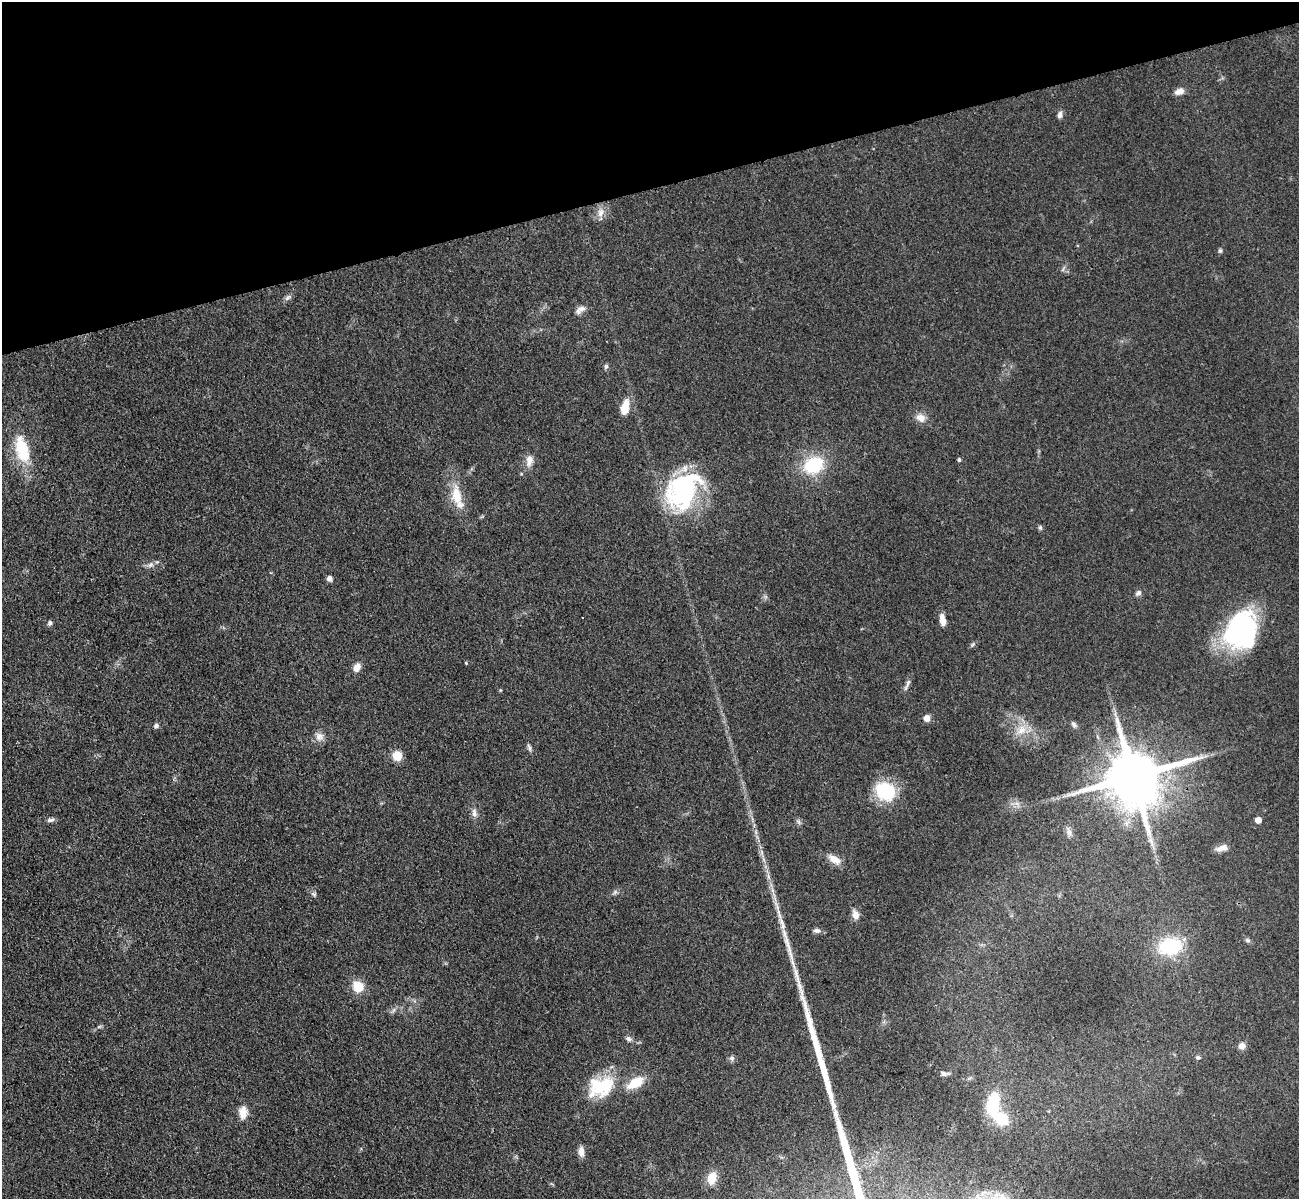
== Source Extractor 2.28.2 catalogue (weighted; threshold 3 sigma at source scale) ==
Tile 3 of 4 x 4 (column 3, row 1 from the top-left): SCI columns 2709-4005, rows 3900-5096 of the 5417 x 5283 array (HDU 1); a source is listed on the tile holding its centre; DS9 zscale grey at full resolution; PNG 1301 x 1201 px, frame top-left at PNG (2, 2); no overlay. Shown black and unused: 16% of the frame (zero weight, under 3 of 4 exposures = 6% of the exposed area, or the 3 px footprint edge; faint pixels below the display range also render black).
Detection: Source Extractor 2.28.2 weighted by HDU 2 'WHT'; one run over the whole footprint, this tile lists its part. Background 0.0437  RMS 0.0057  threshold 0.0256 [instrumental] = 3 sigma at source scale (4.5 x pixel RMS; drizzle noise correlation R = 1.50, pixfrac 1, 0.05/0.05 arcsec/px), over >= 5 px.
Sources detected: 67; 1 inside a brighter object's white glare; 1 long thin detection or spike segment (spike, bleed or trail) — not listed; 2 inside a brighter listed object's ellipse — not listed separately; the other 63 listed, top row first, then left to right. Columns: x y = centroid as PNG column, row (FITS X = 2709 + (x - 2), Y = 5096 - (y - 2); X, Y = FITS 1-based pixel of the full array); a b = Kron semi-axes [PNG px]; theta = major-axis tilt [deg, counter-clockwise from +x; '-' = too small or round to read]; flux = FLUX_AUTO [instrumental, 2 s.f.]
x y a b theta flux
1179 91 13 8 21 3.5
1060 115 10 6 79 2
601 212 13 9 67 4.3
1220 251 5 5 - 1
288 297 12 5 37 1.8
580 310 14 8 37 3.1
606 366 7 5 74 1.1
625 408 14 7 78 11
921 418 13 10 -32 4.6
22 449 38 17 -75 24
959 460 4 4 - 1
529 461 15 9 85 4.5
814 465 21 17 25 30
683 491 49 34 53 73
457 495 29 14 -82 14
1040 528 7 5 -63 1.1
151 565 9 6 34 2
330 578 5 5 - 3.5
1138 593 8 6 39 1.7
942 620 14 6 -80 4.5
50 623 7 6 - 1.3
1240 630 41 32 69 89
972 645 8 4 45 1.1
466 663 4 3 - 0.64
357 667 9 7 61 4.6
907 685 19 4 66 2.1
500 690 5 3 - 0.5
927 718 7 7 - 3.6
1073 724 8 6 -57 1.5
156 726 6 5 - 1.4
1022 730 15 12 44 8.5
319 736 12 11 - 3.7
529 748 10 5 -71 1.4
397 756 9 9 - 8.6
1133 777 16 15 - 4100
885 791 21 17 -38 33
474 813 12 7 -85 2.7
51 820 11 5 13 1.8
1258 820 5 4 - 5.8
1069 832 9 6 -77 2.2
1151 842 12 5 -63 2.8
1222 848 14 7 12 3.9
762 853 7 4 -72 1.4
834 859 17 9 -33 5.5
615 892 7 5 46 1.2
314 894 8 6 -33 1.3
856 915 12 8 -67 3.9
817 931 11 6 -10 2
1248 940 8 5 -27 1.2
1170 946 21 15 11 37
358 987 12 11 - 11
99 1027 7 4 19 0.89
628 1038 8 6 -28 1.7
1242 1046 8 8 - 3.1
1198 1057 6 5 - 1
732 1058 7 7 - 1.5
944 1074 8 6 -21 1.4
635 1083 19 9 30 14
600 1086 37 24 31 28
993 1104 31 15 83 24
243 1112 15 9 87 6.3
581 1151 12 7 -88 3.8
712 1178 13 9 77 9.3
Overlapping masked pixels (flux is a lower limit): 1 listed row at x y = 1133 777